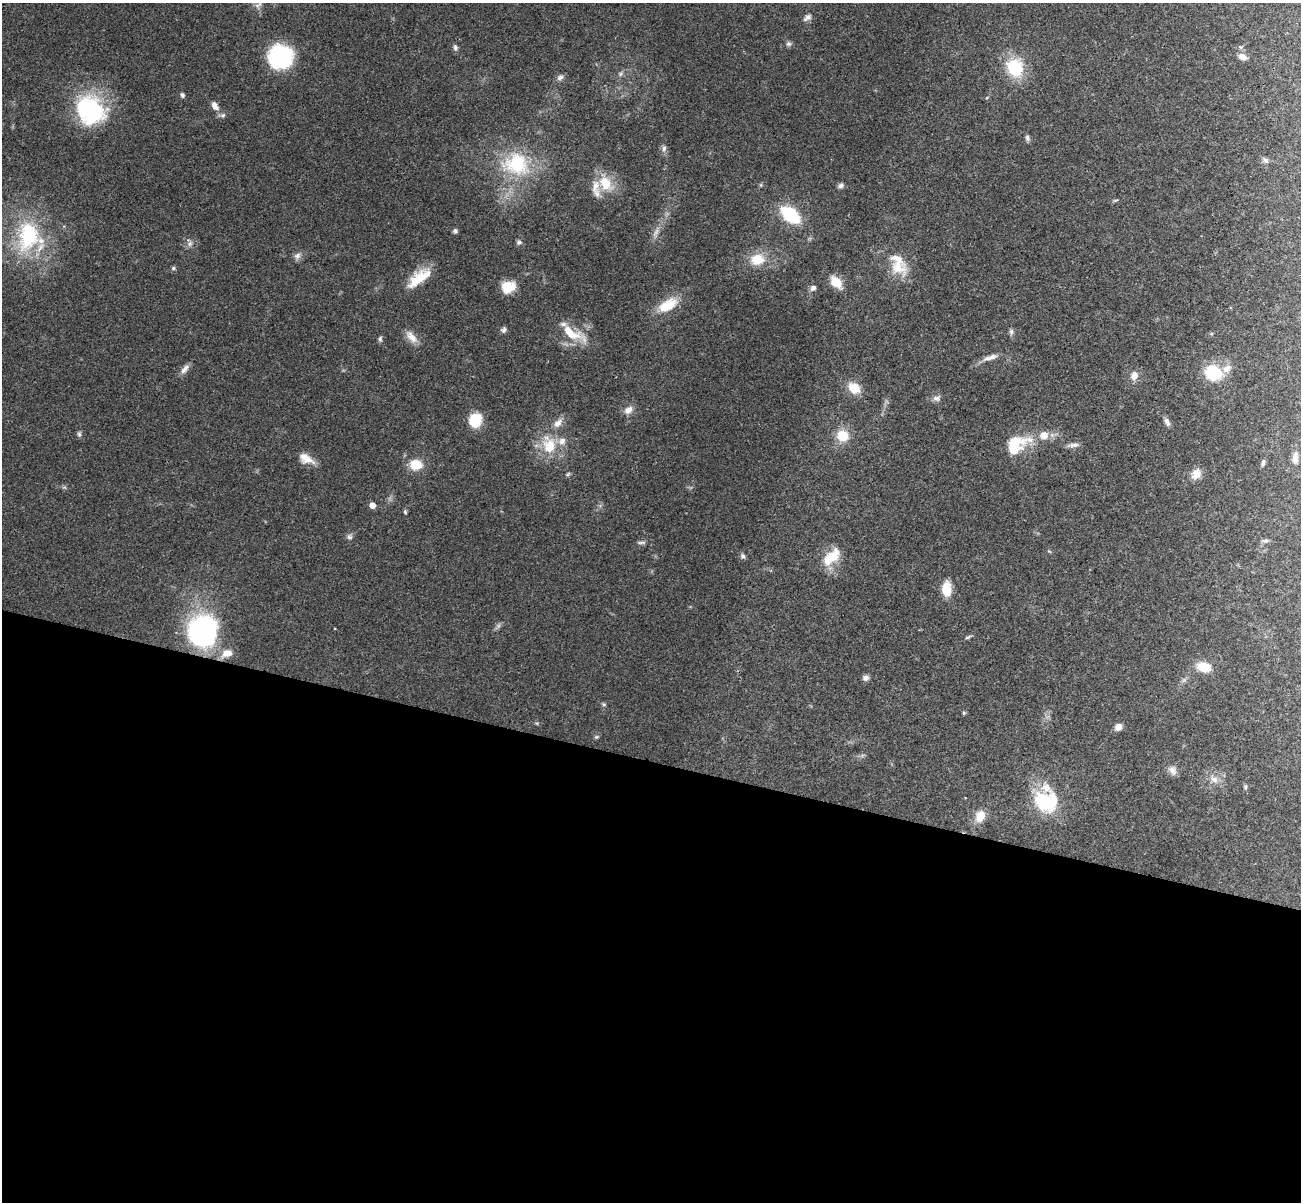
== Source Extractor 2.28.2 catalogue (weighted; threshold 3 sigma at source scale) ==
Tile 14 of 4 x 4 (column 2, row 4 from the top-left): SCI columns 1323-2621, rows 310-1509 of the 5240 x 5291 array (HDU 1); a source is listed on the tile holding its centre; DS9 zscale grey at full resolution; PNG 1303 x 1204 px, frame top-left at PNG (2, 3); no overlay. Shown black and unused: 37% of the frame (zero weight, under 3 of 4 exposures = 6% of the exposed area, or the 3 px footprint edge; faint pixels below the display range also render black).
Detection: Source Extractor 2.28.2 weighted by HDU 2 'WHT'; one run over the whole footprint, this tile lists its part. Background 0.0482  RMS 0.0052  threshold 0.0236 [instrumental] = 3 sigma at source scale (4.5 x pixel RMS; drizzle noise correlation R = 1.50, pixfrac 1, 0.05/0.05 arcsec/px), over >= 5 px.
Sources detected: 94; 2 too faint to see at this stretch — not listed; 10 inside a brighter listed object's ellipse — not listed separately; the other 82 listed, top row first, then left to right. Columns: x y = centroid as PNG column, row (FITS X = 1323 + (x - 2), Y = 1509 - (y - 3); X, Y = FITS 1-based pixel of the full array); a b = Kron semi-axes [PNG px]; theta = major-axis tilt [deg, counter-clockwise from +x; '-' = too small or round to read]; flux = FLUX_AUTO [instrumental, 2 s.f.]
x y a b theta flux
258 5 12 6 40 1.8
807 18 12 7 38 2.1
788 44 7 7 - 1.3
455 47 9 6 -79 1.4
280 57 20 20 - 58
1242 57 11 8 -24 3.1
1015 67 20 17 -72 24
621 74 7 6 - 1.3
560 77 10 6 26 1.9
182 95 7 5 -59 1.2
215 106 13 7 -58 3.5
90 110 35 30 -42 58
1027 138 8 6 -72 1.3
664 148 9 6 80 1.7
1266 160 8 6 -51 1.7
516 164 35 28 -12 39
604 181 23 19 80 13
761 185 6 4 -72 0.66
841 186 7 7 - 1.6
790 215 17 9 -39 39
455 231 6 6 - 1.2
29 237 46 37 -80 53
519 242 7 6 - 1.3
190 243 9 7 59 2
297 256 10 8 39 2.3
757 259 18 14 10 12
898 265 29 22 -66 16
173 268 6 5 - 0.89
419 278 32 13 38 14
836 282 13 8 -47 9.7
508 287 15 12 12 11
813 288 7 7 - 1.9
667 305 24 12 30 15
504 330 8 6 33 1.4
1011 332 9 5 -89 1.4
572 335 43 12 -14 13
411 337 20 9 -48 5
380 339 7 5 82 1.1
990 357 23 6 17 4
185 369 16 6 50 3
1213 372 19 15 -15 22
1134 376 11 9 81 4.1
854 388 15 11 -36 8.8
937 398 11 7 4 2.2
628 410 11 8 40 3.7
475 420 11 9 71 22
1167 422 11 6 -65 1.9
558 423 13 9 44 3.9
79 434 8 5 83 1.1
843 436 11 10 - 13
1015 441 36 22 -2 17
549 445 27 18 -78 17
1073 445 16 5 6 2.3
1295 458 14 7 84 3.3
306 459 19 10 -28 6.6
1263 463 9 4 73 1.4
416 464 10 9 - 14
568 474 7 4 45 0.81
1196 474 15 11 60 4.6
64 487 6 4 -18 0.79
372 505 5 5 - 4.4
405 512 6 4 -74 0.79
349 537 8 7 - 1.5
1265 541 10 4 5 1.2
641 542 14 4 -2 1.3
743 556 7 6 - 1.4
831 557 27 13 42 12
946 589 12 8 90 13
203 631 26 25 - 110
968 637 9 4 26 0.98
227 653 14 9 20 6.2
1204 667 17 11 -13 9.6
866 678 8 7 - 2.1
604 704 6 5 - 0.83
964 713 5 5 - 0.67
1118 727 8 7 - 3.4
597 737 7 5 19 0.82
1173 770 13 10 -60 3.2
1214 779 13 9 -29 4.3
1245 787 8 5 90 1
1046 801 29 24 -21 32
980 816 13 10 70 7.6